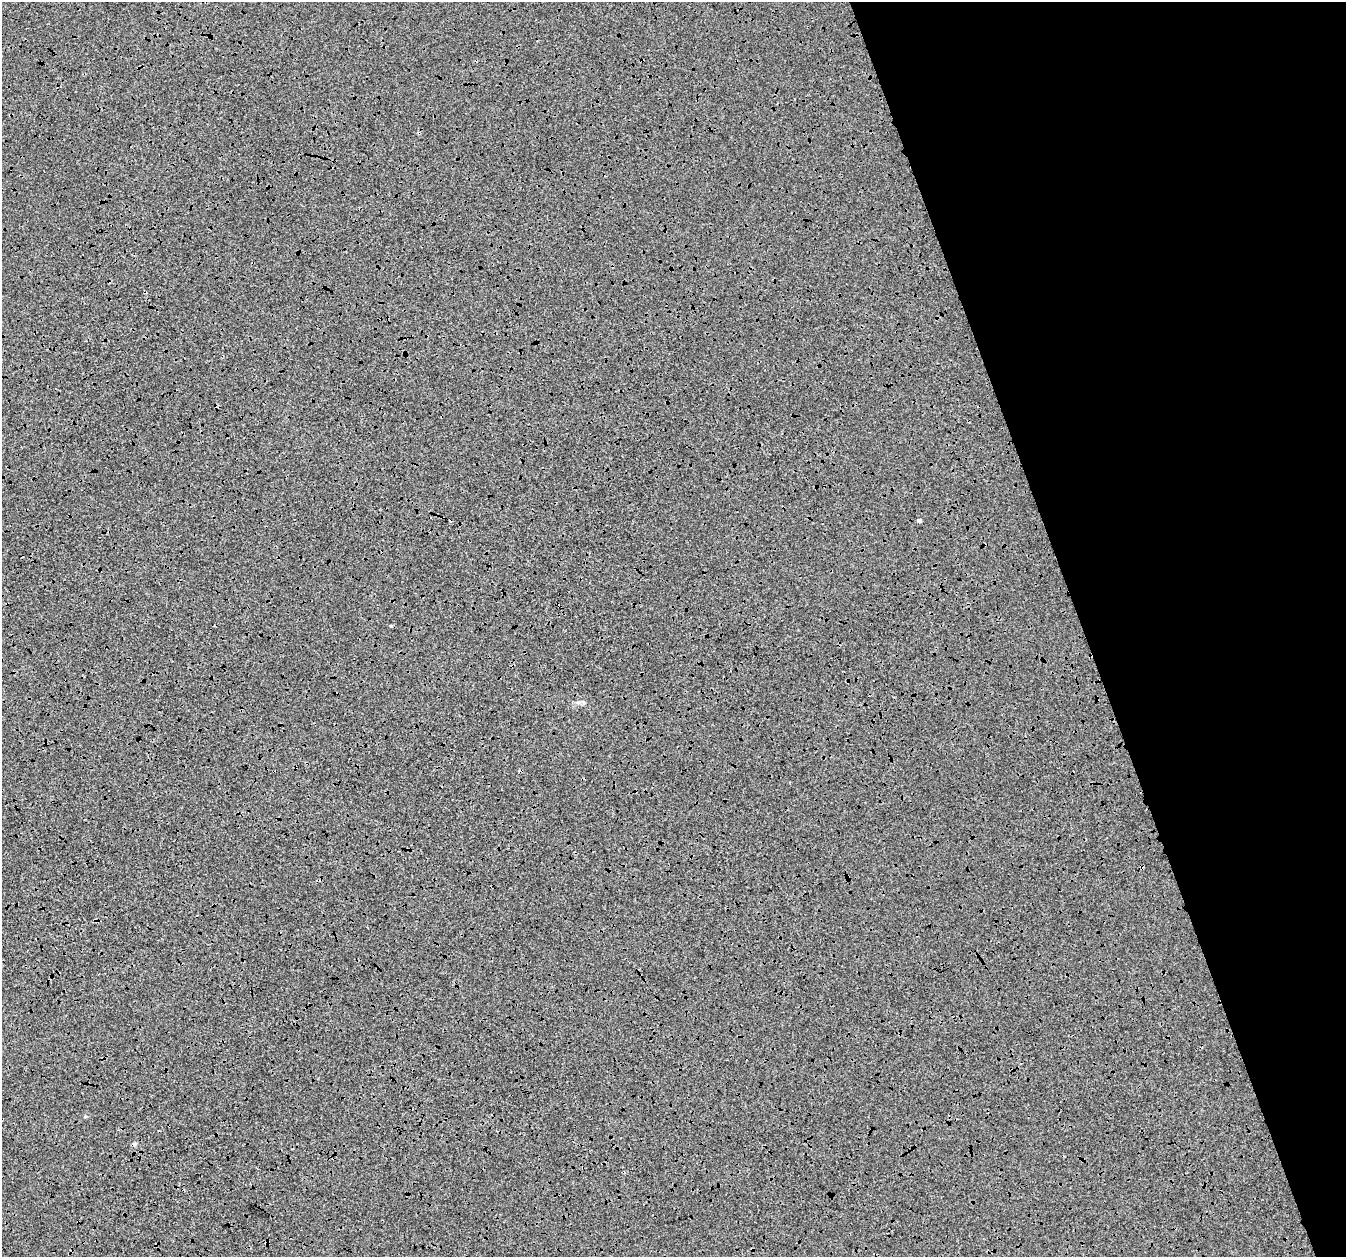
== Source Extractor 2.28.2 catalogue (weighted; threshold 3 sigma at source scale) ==
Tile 12 of 4 x 4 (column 4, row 3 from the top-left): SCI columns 4034-5377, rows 1322-2576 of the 5382 x 5205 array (HDU 1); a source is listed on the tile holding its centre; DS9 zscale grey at full resolution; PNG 1348 x 1259 px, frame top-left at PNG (2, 2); no overlay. Shown black and unused: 21% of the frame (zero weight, under 3 of 4 exposures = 2% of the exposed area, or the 3 px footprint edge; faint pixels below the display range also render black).
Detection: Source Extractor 2.28.2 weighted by HDU 2 'WHT'; one run over the whole footprint, this tile lists its part. Background -1.94e-04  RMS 0.0065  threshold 0.029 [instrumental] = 3 sigma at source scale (4.5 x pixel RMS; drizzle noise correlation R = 1.50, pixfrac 1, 0.0396/0.0396 arcsec/px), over >= 5 px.
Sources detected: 7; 2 cosmic-ray / hot-pixel residue — not listed; the other 5 listed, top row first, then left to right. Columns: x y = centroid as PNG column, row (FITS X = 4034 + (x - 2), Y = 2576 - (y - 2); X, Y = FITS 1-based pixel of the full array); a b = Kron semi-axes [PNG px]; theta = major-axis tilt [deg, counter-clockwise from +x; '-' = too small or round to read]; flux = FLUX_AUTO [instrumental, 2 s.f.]
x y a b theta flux
919 520 4 3 - 1.9
391 626 4 4 - 0.73
583 702 7 4 -19 1.2
85 1117 6 3 1 0.78
134 1144 6 5 - 1.7
Overlapping masked pixels (flux is a lower limit): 1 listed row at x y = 134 1144